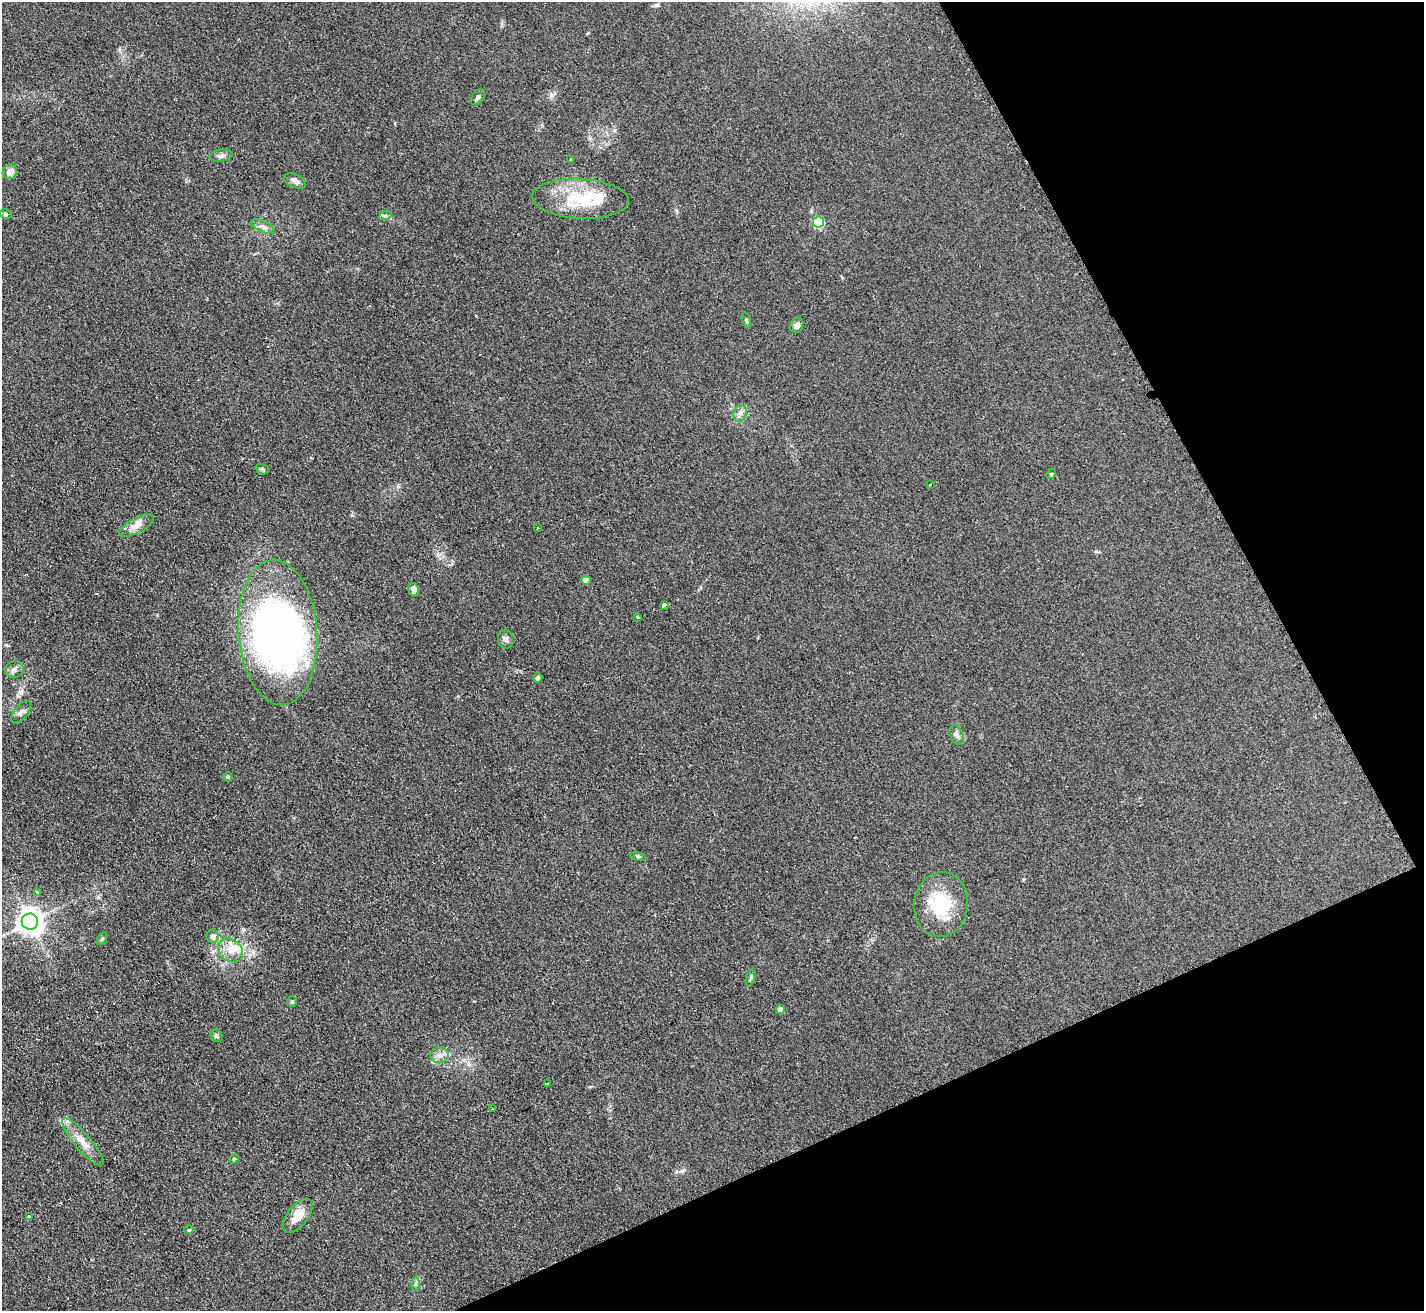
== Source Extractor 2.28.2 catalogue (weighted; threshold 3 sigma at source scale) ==
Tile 12 of 4 x 4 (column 4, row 3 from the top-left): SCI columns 4273-5694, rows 1465-2773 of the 5712 x 5686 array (HDU 1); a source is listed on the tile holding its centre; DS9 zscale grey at full resolution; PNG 1426 x 1313 px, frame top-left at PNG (2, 2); each listed source drawn as its Kron ellipse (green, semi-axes under 4 px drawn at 4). Shown black and unused: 23% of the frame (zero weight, under 2 of 3 exposures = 2% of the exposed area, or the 3 px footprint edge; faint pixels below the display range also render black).
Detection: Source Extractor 2.28.2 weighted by HDU 2 'WHT'; one run over the whole footprint, this tile lists its part. Background 0.127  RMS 0.012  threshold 0.0528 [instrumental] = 3 sigma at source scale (4.5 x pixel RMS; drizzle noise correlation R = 1.50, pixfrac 1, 0.05/0.05 arcsec/px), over >= 5 px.
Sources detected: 59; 1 inside a brighter object's white glare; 5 cosmic-ray / hot-pixel residue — neither listed nor drawn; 4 inside a brighter listed object's ellipse — not listed separately; the other 49 listed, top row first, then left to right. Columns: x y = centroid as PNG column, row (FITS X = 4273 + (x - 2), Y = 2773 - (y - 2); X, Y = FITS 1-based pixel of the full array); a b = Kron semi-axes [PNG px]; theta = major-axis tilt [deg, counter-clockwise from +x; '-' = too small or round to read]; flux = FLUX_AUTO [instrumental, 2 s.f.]
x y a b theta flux
478 97 9 5 51 3.1
221 156 11 6 9 4.5
571 159 4 3 - 1.2
10 172 8 7 - 8.7
295 181 12 6 -23 5.3
580 199 48 20 -3 61
5 214 6 4 -12 1.9
385 216 7 4 19 2
818 222 5 5 - 73
263 227 12 5 -24 4.9
746 320 8 4 -76 2
797 325 8 6 56 4.5
740 413 8 6 74 4.5
262 469 7 5 -21 2.3
1051 474 5 4 - 1.3
930 484 3 2 - 2.6
137 526 19 7 27 9.2
538 528 3 2 - 1.4
586 580 4 4 - 11
414 590 7 5 -77 6.2
664 606 4 3 - 36
638 617 3 3 - 3.4
278 632 73 39 -86 540
506 639 9 7 -78 3.8
14 669 9 8 - 4.9
538 678 5 4 - 2.5
21 712 13 6 50 4.4
957 735 10 6 -68 4
228 777 5 4 - 1.4
638 857 8 4 -8 1.8
38 892 3 3 - 3.2
941 904 32 27 84 56
30 922 8 8 - 1200
213 936 6 6 - 6.4
102 939 7 4 56 1.8
231 950 14 10 -41 14
751 978 9 4 74 2
292 1002 5 4 - 1.4
780 1009 4 4 - 7.6
216 1036 6 5 - 2.5
439 1055 9 8 - 6.7
547 1084 3 3 - 7.3
493 1109 3 2 - 2.3
83 1142 30 8 -50 16
234 1159 5 4 - 1.5
298 1216 20 10 52 19
29 1217 3 3 - 7.2
189 1230 4 4 - 1.1
416 1284 7 4 89 2.5